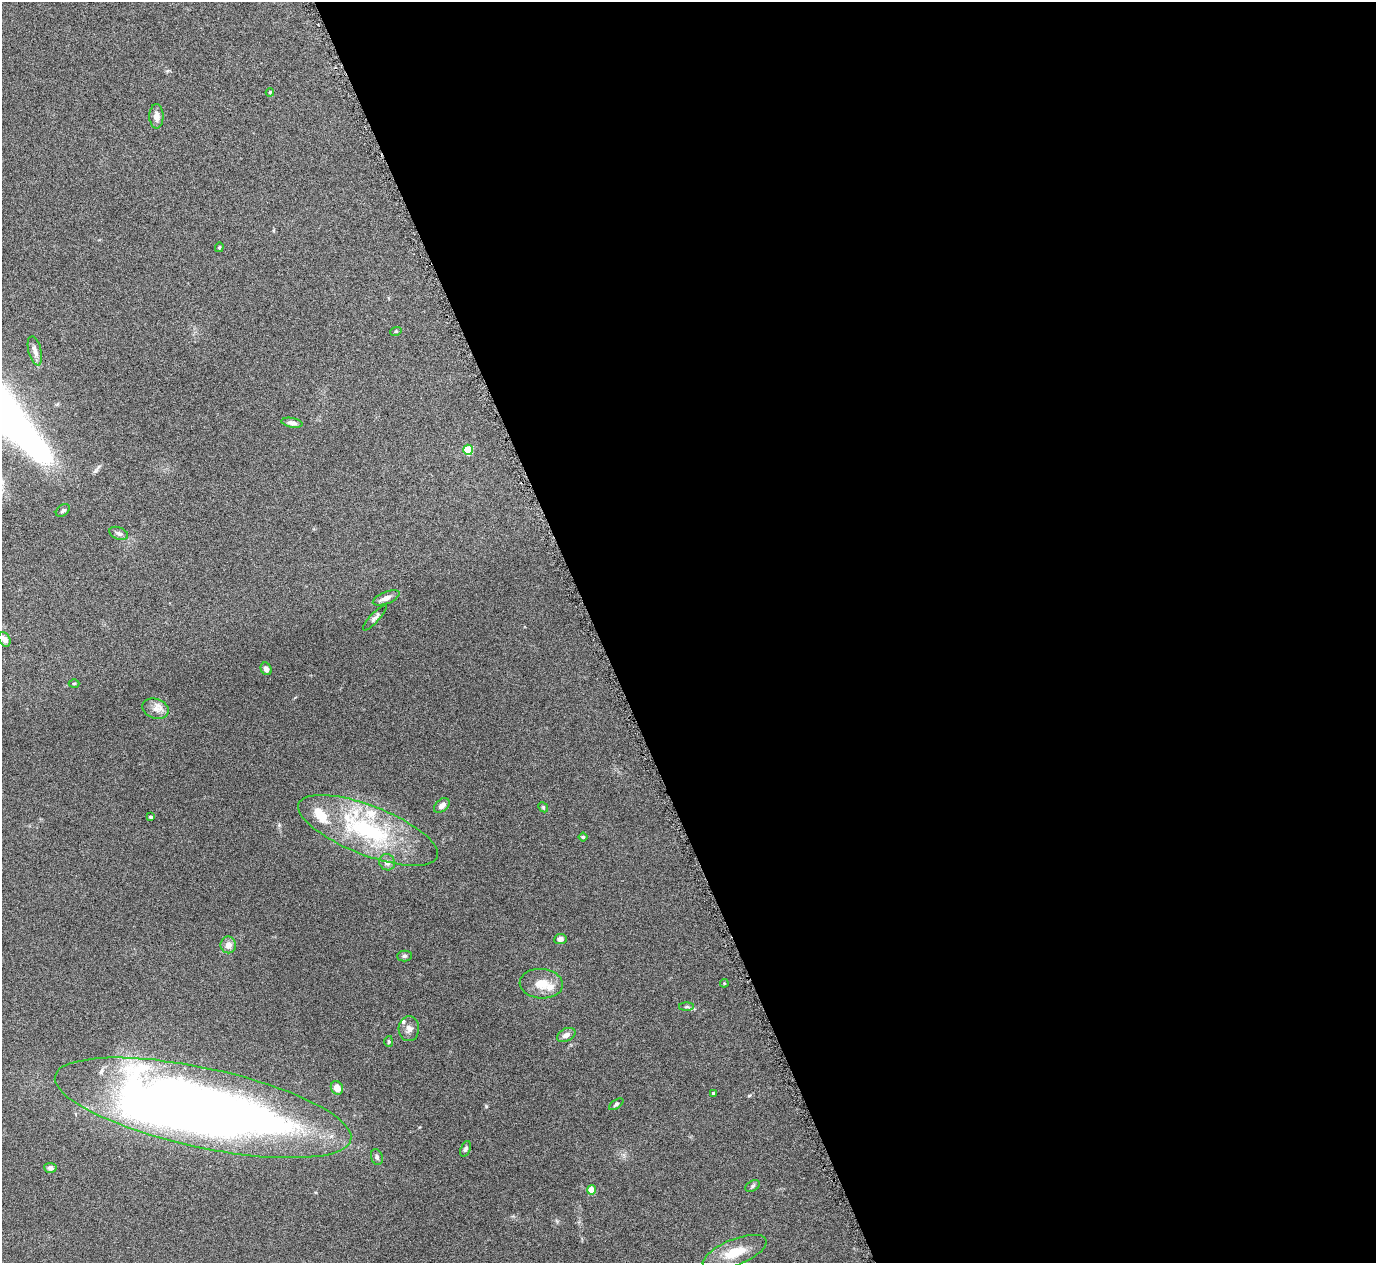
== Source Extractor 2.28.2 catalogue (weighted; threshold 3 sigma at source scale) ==
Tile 8 of 4 x 4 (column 4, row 2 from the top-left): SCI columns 4128-5501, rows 2685-3945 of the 5508 x 5497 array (HDU 1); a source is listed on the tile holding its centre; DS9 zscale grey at full resolution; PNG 1378 x 1265 px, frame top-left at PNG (2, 2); each listed source drawn as its Kron ellipse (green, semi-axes under 4 px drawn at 4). Shown black and unused: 57% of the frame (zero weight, under 4 of 8 exposures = <1% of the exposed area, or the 3 px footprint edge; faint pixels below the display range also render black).
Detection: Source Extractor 2.28.2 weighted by HDU 2 'WHT'; one run over the whole footprint, this tile lists its part. Background 0.174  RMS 0.0061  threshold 0.025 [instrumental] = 3 sigma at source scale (4.09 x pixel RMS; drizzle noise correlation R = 1.36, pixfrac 0.8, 0.05/0.05 arcsec/px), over >= 5 px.
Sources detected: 47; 2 inside a brighter object's white glare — neither listed nor drawn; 5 inside a brighter listed object's ellipse — not listed separately; the other 40 listed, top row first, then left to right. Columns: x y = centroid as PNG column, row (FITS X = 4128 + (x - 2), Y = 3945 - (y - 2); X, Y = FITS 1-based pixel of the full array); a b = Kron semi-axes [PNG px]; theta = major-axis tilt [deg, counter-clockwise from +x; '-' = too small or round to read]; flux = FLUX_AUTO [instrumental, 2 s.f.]
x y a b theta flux
270 92 4 4 - 0.61
156 116 12 7 -88 3.4
219 247 5 4 - 0.64
396 331 6 3 19 0.53
35 351 15 6 -75 3.5
292 423 11 4 -10 2.1
468 450 5 5 - 25
63 510 8 5 39 1.2
119 533 10 6 -21 1.8
386 598 14 6 21 3.7
375 618 17 4 47 1.7
4 639 8 5 -60 3.7
266 669 6 5 - 2.4
74 683 5 3 - 0.59
155 709 13 10 -20 4.3
442 805 9 6 39 2.5
543 807 5 4 - 0.67
151 817 3 3 - 1.3
368 830 74 24 -21 66
583 837 4 4 - 0.68
387 862 8 7 - 2.8
560 939 6 5 - 2
228 945 8 8 - 3.6
404 956 7 5 1 1.1
724 983 4 4 - 0.51
541 984 21 15 -4 9.3
686 1007 7 4 0 0.99
409 1029 12 10 85 3.2
566 1035 10 6 27 2.6
389 1041 5 4 - 0.8
337 1088 7 6 - 5
713 1093 3 3 - 0.92
616 1104 8 4 34 0.98
203 1108 151 39 -12 690
465 1149 8 5 68 1.2
377 1157 8 5 -72 1.3
50 1168 6 5 - 1.8
753 1186 8 5 28 1.1
591 1190 4 4 - 12
735 1252 34 13 22 13
Unlisted compact peaks at least as high as the median listed source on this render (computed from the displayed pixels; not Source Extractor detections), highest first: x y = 486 1106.